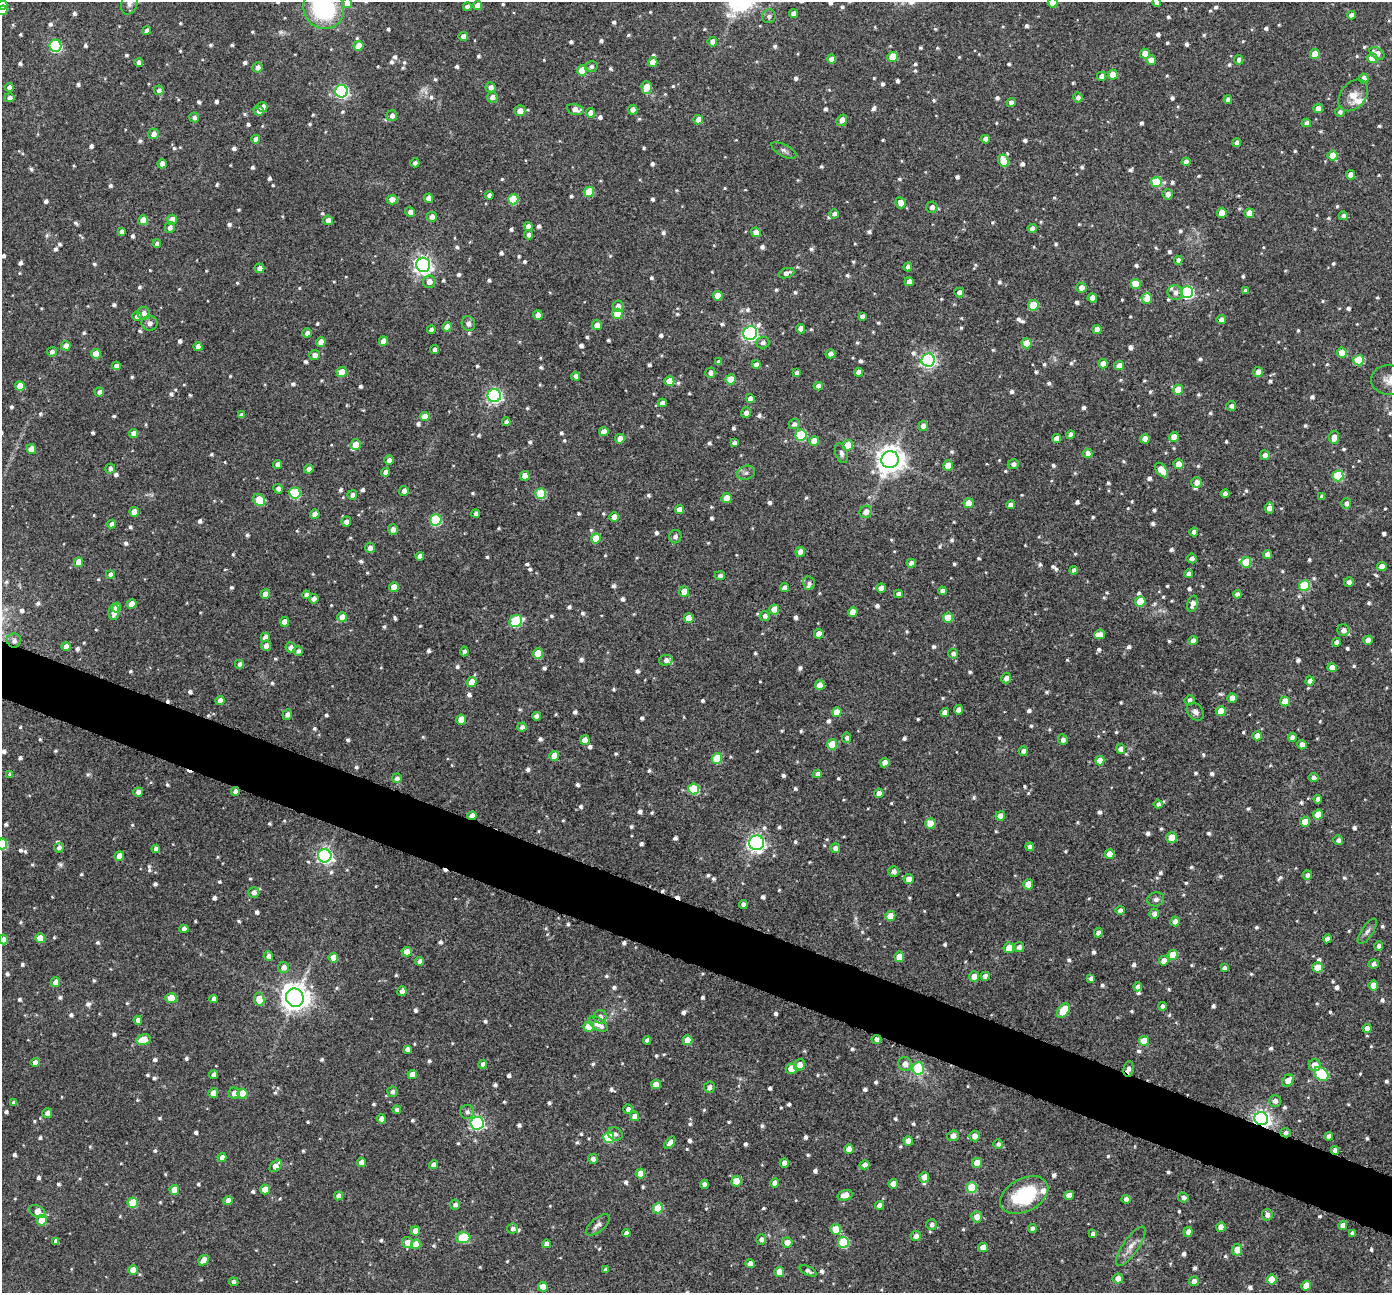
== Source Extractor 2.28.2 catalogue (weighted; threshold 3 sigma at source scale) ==
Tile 6 of 4 x 4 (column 2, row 2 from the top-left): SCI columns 1398-2787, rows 2729-4019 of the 5573 x 5589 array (HDU 1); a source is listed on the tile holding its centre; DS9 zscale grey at full resolution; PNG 1394 x 1295 px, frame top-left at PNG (2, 2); each listed source drawn as its Kron ellipse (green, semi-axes under 4 px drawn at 4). Shown black and unused: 5% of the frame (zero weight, under 8 of 16 exposures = <1% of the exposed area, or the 3 px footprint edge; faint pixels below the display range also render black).
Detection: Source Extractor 2.28.2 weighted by HDU 2 'WHT'; one run over the whole footprint, this tile lists its part. Background 0.0453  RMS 0.0065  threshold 0.0267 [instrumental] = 3 sigma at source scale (4.09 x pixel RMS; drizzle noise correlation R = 1.36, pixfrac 0.8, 0.05/0.05 arcsec/px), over >= 5 px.
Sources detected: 1255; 4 too faint to see at this stretch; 5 cosmic-ray / hot-pixel residue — neither listed nor drawn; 13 inside a brighter listed object's ellipse — not listed separately; of the other 1233, all 500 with FLUX_AUTO >= 1.97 (the completeness limit of this list) listed and drawn (733 fainter detections not listed), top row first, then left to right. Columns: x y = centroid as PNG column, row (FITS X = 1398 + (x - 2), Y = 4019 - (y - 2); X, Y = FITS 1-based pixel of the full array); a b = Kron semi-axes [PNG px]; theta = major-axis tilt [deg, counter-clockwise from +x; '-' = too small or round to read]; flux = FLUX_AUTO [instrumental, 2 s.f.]
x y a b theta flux
1157 2 4 4 - 3.6
129 3 12 8 73 3.2
347 3 5 5 - 7.4
1053 3 5 5 - 7.9
2 5 5 4 - 6.5
477 5 4 4 - 5.6
467 7 4 4 - 2.9
323 8 21 19 -53 69
2 10 5 5 - 7.4
793 14 4 4 - 3.4
1351 15 4 4 - 3
769 16 7 6 - 2.2
147 31 4 4 - 2.6
463 36 4 4 - 3.5
712 42 5 5 - 4
55 46 6 6 - 60
358 46 5 5 - 8.3
1377 53 8 5 -32 5
1145 54 5 5 - 6.2
1315 54 5 5 - 10
893 57 5 5 - 14
1372 58 5 5 - 11
831 59 4 4 - 4.4
1151 60 5 5 - 6.3
1239 60 5 4 - 2.2
653 62 5 5 - 7.3
139 63 4 4 - 2.6
257 67 5 5 - 2.9
591 67 6 5 - 2
582 70 5 5 - 15
1113 75 5 5 - 11
1102 76 5 4 - 3.7
1364 78 5 4 - 3.5
9 87 4 4 - 2.3
490 87 5 5 - 3.3
647 87 6 5 - 11
159 90 5 4 - 2.1
341 91 6 6 - 110
1353 95 18 12 51 6.9
492 97 5 5 - 3.5
9 98 5 4 - 2.2
1078 98 5 4 - 2.7
1228 100 4 4 - 2.1
1011 102 4 4 - 2.6
263 107 5 5 - 4.1
1318 108 4 4 - 5.7
575 109 8 5 -13 4.6
633 110 5 5 - 3.3
259 111 5 4 - 3.7
520 111 5 5 - 5.7
1340 112 5 5 - 2
591 113 5 4 - 4.8
392 116 5 5 - 2.8
194 117 5 5 - 2
698 120 5 4 - 6
842 120 6 4 56 5.9
1306 123 4 4 - 2.6
153 134 5 5 - 3.8
256 139 4 4 - 4.1
985 139 4 4 - 3
1237 143 4 4 - 2.9
784 150 14 6 -28 2.2
1333 156 5 5 - 12
1003 161 6 5 - 9.3
1186 162 4 4 - 3.6
415 163 4 4 - 2
162 164 4 4 - 4.3
1350 175 4 4 - 4.6
1156 182 5 5 - 29
589 192 5 5 - 21
1168 194 5 5 - 3.5
489 195 4 4 - 2.6
429 198 4 4 - 4.7
513 199 5 5 - 23
392 200 5 5 - 6.3
900 203 6 4 -65 4.9
932 207 5 5 - 3
410 212 5 4 - 3.5
1222 213 5 5 - 9.8
1249 213 5 5 - 8.6
834 214 4 4 - 2.4
1343 216 4 4 - 2
432 217 5 5 - 3.4
143 220 5 5 - 9.9
172 220 5 5 - 9.3
328 220 5 4 - 3.1
528 226 4 4 - 3.9
170 227 5 5 - 2.4
1032 228 4 4 - 3.1
121 231 4 4 - 2.1
756 232 5 4 - 5.7
528 235 4 4 - 2.4
157 244 4 4 - 2.1
1178 260 4 4 - 2.3
423 265 7 7 - 290
908 267 4 4 - 3
259 268 5 4 - 3.3
786 273 8 5 18 3.5
429 282 6 6 - 4.3
909 282 4 4 - 3.5
1135 284 5 5 - 16
1081 287 5 5 - 4.1
1245 291 4 4 - 2.2
959 292 5 4 - 2.6
1187 292 6 6 - 99
1175 293 8 7 - 3.1
718 296 5 5 - 8.1
1092 298 4 4 - 4.3
1147 299 5 5 - 6.3
1033 305 5 5 - 19
618 306 5 5 - 3.1
144 313 6 6 - 3.4
617 314 5 5 - 18
538 315 4 4 - 4.3
137 316 5 4 - 2.8
862 316 4 4 - 2
1221 320 4 4 - 3.8
149 323 8 7 - 3.1
468 324 7 6 - 2.5
597 325 5 5 - 4.8
447 327 5 4 - 4.4
801 329 5 4 - 4.5
1097 329 4 4 - 4
431 330 4 4 - 2.2
307 333 4 4 - 2.9
750 333 7 6 - 180
383 341 5 4 - 6.1
321 342 5 4 - 5.2
763 343 7 6 - 2.2
1026 343 5 5 - 12
66 346 5 4 - 4.8
198 347 4 4 - 3.9
434 349 4 4 - 2.3
52 352 5 4 - 2.3
1342 353 5 5 - 12
96 354 5 5 - 9.9
830 354 5 4 - 3
314 355 5 5 - 3.4
928 360 6 6 - 160
1359 360 5 5 - 26
719 362 4 4 - 2.2
1103 364 5 4 - 4.2
756 365 4 4 - 3.2
116 366 4 4 - 3.2
1119 366 5 4 - 4.8
342 372 5 5 - 12
859 372 4 4 - 4.2
1258 372 5 5 - 4.9
710 373 5 5 - 2.8
797 373 4 4 - 2.6
576 376 4 4 - 3.1
730 379 5 5 - 10
1389 380 18 15 -2 8
669 381 5 5 - 10
20 386 5 5 - 9.9
818 386 4 4 - 3.2
1178 390 5 5 - 13
99 392 5 4 - 2.5
494 395 6 6 - 160
750 399 4 4 - 4.3
662 403 4 4 - 3
1231 406 5 5 - 2.1
746 413 5 5 - 2.5
241 415 4 4 - 2.3
425 417 5 4 - 7.7
506 422 4 4 - 2.4
794 424 5 5 - 2.3
923 426 5 5 - 3.7
604 432 5 4 - 5.9
134 433 4 4 - 4.9
801 435 5 5 - 41
1071 435 4 4 - 3
1174 437 5 4 - 6.6
1334 437 6 5 - 6.1
620 439 5 5 - 6.4
1056 439 4 4 - 4.9
1145 439 5 4 - 5.3
814 441 5 5 - 9.3
734 443 4 4 - 2
356 445 5 5 - 8.4
848 445 5 5 - 10
31 449 5 5 - 8.5
841 453 10 6 -71 2.2
1088 453 5 4 - 3.4
1265 455 5 5 - 3
389 460 5 4 - 2.8
890 460 8 8 - 800
278 464 4 4 - 2.5
1013 464 5 5 - 2.3
1178 464 5 5 - 7
948 466 5 5 - 9.3
110 469 5 5 - 2.5
309 469 5 4 - 2.7
1161 470 8 5 -50 11
385 472 4 4 - 3.4
746 473 9 7 18 2.1
525 476 5 5 - 6.3
1338 476 5 5 - 32
1196 482 5 5 - 3.6
278 489 5 4 - 2.8
404 491 5 5 - 3.2
295 493 5 5 - 42
541 493 5 5 - 26
1225 494 4 4 - 2.7
352 495 5 5 - 2.4
1322 496 4 4 - 2
727 498 5 5 - 9.2
259 500 7 5 -43 17
968 503 5 5 - 8.5
1346 503 5 5 - 2.4
1010 505 4 4 - 3.3
1269 508 5 4 - 4.4
679 509 5 4 - 5.9
134 512 5 5 - 7.1
866 512 6 6 - 4.4
476 513 4 4 - 2.2
315 514 4 4 - 4.6
614 517 5 4 - 5.4
436 520 6 5 - 48
346 522 5 5 - 2.8
111 524 4 4 - 2.4
393 529 5 5 - 3.3
1194 532 4 4 - 2.7
675 537 7 6 - 2
596 538 5 5 - 11
370 548 5 5 - 3.1
800 552 5 5 - 5.5
1267 554 4 4 - 4.3
420 556 4 4 - 3
1192 558 5 5 - 2.3
78 562 5 4 - 7.5
1246 562 5 5 - 20
911 563 4 4 - 2.9
1382 567 5 4 - 5.7
1074 570 4 4 - 2.5
110 574 4 4 - 2.1
1189 574 4 4 - 3.6
720 576 5 4 - 2
1349 582 5 4 - 2.7
809 583 7 6 - 2
1304 585 5 5 - 35
394 587 5 5 - 8.6
785 588 5 4 - 2.9
881 588 4 4 - 4.1
942 591 4 4 - 3.1
684 592 5 5 - 8.9
265 594 5 5 - 5.4
898 594 4 4 - 2.7
1237 594 4 4 - 2.4
306 595 4 4 - 2.4
314 599 5 4 - 3.7
1140 601 5 5 - 16
131 604 5 4 - 7.9
1193 604 8 5 73 4
116 608 5 5 - 7.6
774 610 5 5 - 8.5
114 612 8 5 84 5.3
853 612 5 4 - 8
765 616 5 5 - 2.1
342 617 5 5 - 7.4
689 618 5 5 - 8.3
948 618 5 5 - 14
516 621 7 6 - 40
284 622 4 4 - 5.7
1343 630 6 6 - 3.4
819 634 5 4 - 6
1100 634 5 5 - 3.7
265 637 5 4 - 4.4
14 640 7 7 - 2.7
1368 640 5 4 - 6
1193 641 4 4 - 3.6
1336 642 4 4 - 2.4
266 646 5 5 - 3.5
66 647 4 4 - 4.7
291 648 5 5 - 3.3
298 651 5 4 - 2.1
464 651 5 4 - 2.1
538 653 5 5 - 14
953 654 5 5 - 2.1
666 660 7 5 11 3.1
239 664 4 4 - 2
1332 668 4 4 - 5.4
1006 678 5 5 - 3.4
1310 681 4 4 - 3.2
472 682 5 5 - 8.1
820 685 5 5 - 7.3
1232 698 4 4 - 4.7
1189 700 5 5 - 2.3
220 701 4 4 - 4.2
1285 701 5 5 - 9.8
959 710 5 4 - 3.5
1221 711 5 5 - 11
837 712 5 5 - 7.9
945 712 4 4 - 4.7
1195 712 10 7 -47 2.8
287 714 5 4 - 2.7
536 716 4 4 - 2.8
461 720 5 5 - 8.5
522 727 4 4 - 2.5
1257 736 5 4 - 5.4
847 738 5 4 - 2
1292 738 4 4 - 3.2
585 740 5 4 - 5.6
1063 740 5 5 - 2.4
832 744 5 5 - 13
1302 745 4 4 - 4
1121 749 5 4 - 4.5
1023 751 4 4 - 2.4
554 756 5 5 - 8.1
717 758 5 5 - 25
1100 760 5 4 - 6.7
885 763 5 4 - 5.4
10 774 4 4 - 2.1
817 774 4 4 - 2.9
1313 777 5 5 - 2.5
397 778 5 5 - 2.3
694 789 5 5 - 33
235 791 4 4 - 2.4
138 792 5 4 - 3.4
879 793 5 4 - 4.3
1318 799 4 4 - 3
1158 804 4 4 - 2.1
1318 814 5 5 - 9.7
472 816 5 4 - 6.4
1000 816 5 4 - 3.9
1305 822 5 5 - 7.9
930 824 5 5 - 12
1171 838 5 5 - 15
1338 840 5 4 - 2.2
756 843 7 7 - 240
2 844 5 5 - 27
1030 847 4 4 - 2.6
59 848 5 5 - 2.4
835 848 5 5 - 3.1
156 849 4 4 - 2.8
1110 854 5 5 - 5.8
119 856 5 4 - 7.3
325 856 6 6 - 190
894 871 5 5 - 2.9
1307 875 5 4 - 2.2
908 879 5 5 - 5.3
1028 884 5 5 - 9
254 892 5 5 - 2.8
1156 899 8 7 - 2.2
743 904 4 4 - 2.8
1120 911 4 4 - 3.4
1154 914 5 4 - 3.1
890 916 5 5 - 8
1175 921 5 4 - 3.5
184 929 4 4 - 3.3
1367 931 15 5 56 2.3
1098 933 5 4 - 3.9
40 938 5 5 - 10
3 939 5 4 - 3.9
1327 939 4 4 - 3.2
1379 946 5 4 - 2.2
1019 947 5 5 - 2.7
1009 948 5 5 - 9.7
407 952 5 5 - 6
1173 955 5 5 - 13
268 956 4 4 - 3.3
899 957 5 5 - 10
333 958 5 4 - 6.9
420 961 4 4 - 2.9
1164 961 5 5 - 5.9
1373 964 5 4 - 2.2
283 967 5 5 - 3.9
1318 967 5 5 - 9.7
1224 968 4 4 - 2.3
974 976 5 5 - 5.5
985 976 4 4 - 3.3
1091 978 4 4 - 2.4
55 982 5 4 - 4.9
1373 986 5 4 - 6.7
1138 987 4 4 - 3.1
402 991 5 4 - 3.8
171 998 6 5 - 14
295 998 9 8 - 800
213 999 4 4 - 2.5
259 999 6 5 - 11
1162 1006 4 4 - 2.2
1063 1011 8 5 52 20
600 1017 7 6 - 2.6
138 1020 4 4 - 3.2
598 1024 10 6 -35 7.4
589 1027 5 5 - 17
1367 1028 4 4 - 3.7
876 1039 5 4 - 2.2
144 1040 7 5 14 10
647 1040 4 4 - 2.5
687 1040 5 5 - 9.2
1144 1041 5 5 - 12
407 1049 4 4 - 2.5
35 1062 4 4 - 3.4
483 1064 4 4 - 2.5
905 1064 7 6 - 4.7
799 1065 6 5 - 5.5
1315 1065 6 5 - 7
918 1068 6 6 - 45
792 1069 6 5 - 10
1128 1069 7 5 81 3.3
412 1074 4 4 - 5.8
1321 1074 8 6 -42 48
213 1075 4 4 - 2.8
1288 1081 7 5 49 6.5
656 1084 5 4 - 6.7
709 1087 6 5 - 2.7
392 1092 5 5 - 2
213 1093 5 4 - 6
234 1093 5 5 - 4.3
243 1094 5 5 - 13
1275 1101 6 5 - 3.3
14 1103 4 4 - 2.1
628 1109 4 4 - 2.6
397 1110 4 4 - 2
467 1112 7 7 - 2.3
47 1113 5 4 - 3.4
635 1116 5 4 - 4.9
381 1119 4 4 - 3.3
1261 1119 7 6 - 270
477 1123 6 6 - 140
1285 1133 5 4 - 2.1
615 1134 7 6 - 2.1
953 1136 6 5 - 3.4
974 1136 5 5 - 4
1329 1136 4 4 - 2.7
609 1138 5 5 - 39
908 1141 5 4 - 5.8
670 1143 7 4 52 4
998 1144 5 5 - 2
849 1149 5 4 - 6.2
1335 1150 4 4 - 3.2
222 1157 5 4 - 3.4
593 1159 5 5 - 2.9
361 1162 4 4 - 4.3
784 1163 5 4 - 4.5
977 1163 5 5 - 9.5
433 1165 4 4 - 3.3
865 1165 5 4 - 3.1
276 1166 7 4 46 6.6
640 1174 5 5 - 8.7
924 1177 5 5 - 5.2
736 1181 5 5 - 16
775 1183 4 4 - 4.5
704 1184 4 4 - 3.1
893 1184 4 4 - 6.1
972 1188 5 5 - 29
265 1189 5 5 - 9.4
174 1190 5 4 - 9.1
845 1195 8 5 15 6.5
1024 1195 26 16 28 39
1069 1195 5 4 - 6.6
338 1196 4 4 - 4.1
1183 1198 5 5 - 2.5
1126 1199 4 4 - 3.7
228 1201 4 4 - 5
133 1203 5 5 - 23
455 1205 5 5 - 2.3
879 1205 4 4 - 3.8
658 1208 5 5 - 21
37 1212 9 5 -27 7.5
1267 1215 6 5 - 3
977 1217 5 5 - 5.6
42 1220 5 5 - 11
598 1225 14 6 39 3.2
931 1225 5 5 - 2.1
1343 1225 4 4 - 4.1
1221 1227 5 4 - 6.5
1032 1228 4 4 - 2.3
513 1229 5 5 - 2.2
835 1229 5 5 - 14
415 1231 5 4 - 4.9
1188 1232 5 4 - 3.9
626 1233 4 4 - 2.9
1352 1233 4 4 - 2.2
1093 1234 4 4 - 2.1
916 1236 5 5 - 3.6
463 1238 7 5 5 37
761 1240 5 5 - 2.1
56 1241 4 4 - 2.9
787 1242 5 5 - 5.2
843 1242 5 5 - 39
408 1243 6 5 - 5.7
416 1244 5 5 - 9.5
546 1244 4 4 - 3.1
1131 1246 23 8 56 5.6
983 1247 5 4 - 6.7
1237 1250 6 5 - 7.5
204 1260 6 4 44 7.3
750 1264 4 4 - 4.7
133 1270 5 5 - 7.8
606 1270 4 4 - 2
808 1271 9 4 -26 2.1
779 1272 5 5 - 6.8
1118 1279 5 5 - 4.5
1272 1280 5 5 - 10
1194 1281 5 4 - 3
234 1282 5 4 - 2.1
1306 1286 5 4 - 8
543 1287 5 5 - 7.6
Overlapping masked pixels (flux is a lower limit): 8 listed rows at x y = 14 640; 235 791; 472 816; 876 1039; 1128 1069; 1261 1119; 1285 1133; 1335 1150
Isophote crosses this tile's border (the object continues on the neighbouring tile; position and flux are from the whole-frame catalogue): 10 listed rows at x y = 1157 2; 129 3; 347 3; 1053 3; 2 5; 323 8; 2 10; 1389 380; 2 844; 3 939